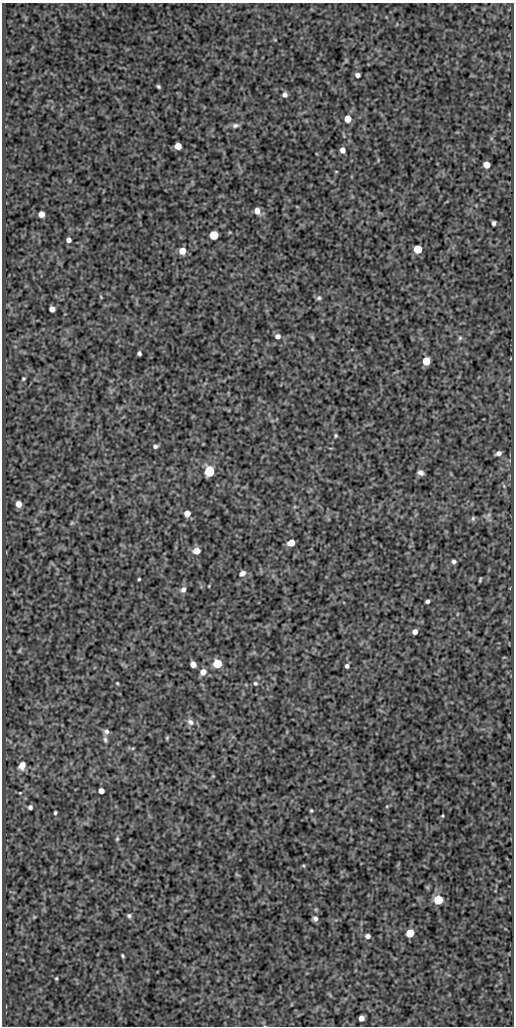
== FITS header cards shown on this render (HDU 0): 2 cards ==
NAXIS1  =                  512
NAXIS2  =                 1024

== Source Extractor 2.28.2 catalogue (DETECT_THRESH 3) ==
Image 512 x 1024 px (HDU 0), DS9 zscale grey, 1 PNG px = 1 image px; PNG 516 x 1028 px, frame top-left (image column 1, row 1024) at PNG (2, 3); no overlay
Background 88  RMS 0.52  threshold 1.55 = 3 sigma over >= 5 px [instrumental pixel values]
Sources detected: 79; all 79 listed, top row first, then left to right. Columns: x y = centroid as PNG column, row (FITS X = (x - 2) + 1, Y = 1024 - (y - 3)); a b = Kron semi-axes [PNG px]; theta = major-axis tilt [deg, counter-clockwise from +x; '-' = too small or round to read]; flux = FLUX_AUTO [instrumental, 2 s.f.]
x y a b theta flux
357 75 5 4 - 130
158 86 4 3 - 57
285 95 5 5 - 140
348 119 5 5 - 510
235 125 9 6 7 110
178 146 5 5 - 490
342 150 5 4 - 210
486 165 5 5 - 480
336 171 4 3 - 27
257 211 8 6 -67 220
41 214 5 5 - 280
494 223 4 4 - 92
214 235 5 5 - 1400
69 240 5 4 - 160
418 249 5 5 - 1200
182 251 6 6 - 450
101 297 4 3 - 29
319 298 6 6 - 73
52 309 5 5 - 200
277 336 6 6 - 160
312 337 6 4 -46 39
460 338 6 6 - 69
139 353 4 4 - 78
426 361 5 5 - 1000
23 379 5 4 - 49
336 436 4 4 - 45
155 446 6 4 16 81
498 453 6 4 20 120
209 471 6 6 - 2900
420 473 7 5 -18 120
504 486 6 4 -72 47
19 504 5 5 - 330
187 513 5 5 - 380
488 515 7 6 - 100
473 518 8 5 75 69
72 523 6 4 30 48
291 543 6 5 - 460
197 551 6 5 - 450
454 561 5 5 - 90
242 573 8 6 34 170
139 579 3 3 - 39
480 580 5 2 - 47
183 589 7 6 - 150
427 601 4 3 - 85
457 614 5 3 - 30
415 632 5 4 - 190
19 651 7 4 59 46
193 664 5 5 - 350
217 664 5 5 - 1500
347 666 4 4 - 93
203 672 6 6 - 330
117 683 3 3 - 34
255 683 6 5 - 68
190 722 11 8 -41 160
106 731 7 6 - 110
167 738 5 4 - 42
105 740 10 5 -83 100
133 748 5 4 - 33
22 766 9 7 72 280
213 776 4 4 - 29
101 791 5 5 - 210
20 793 4 4 - 28
387 806 5 3 - 35
30 807 4 4 - 93
311 811 5 4 - 43
55 813 4 3 - 53
442 816 3 2 - 36
117 839 6 4 69 48
303 866 5 3 - 36
237 875 6 4 -19 35
438 900 6 5 - 1800
129 916 5 5 - 77
34 917 4 4 - 35
315 919 6 5 - 110
410 933 5 5 - 1100
368 936 5 4 - 150
123 956 4 3 - 44
56 978 4 3 - 38
361 1018 5 5 - 210